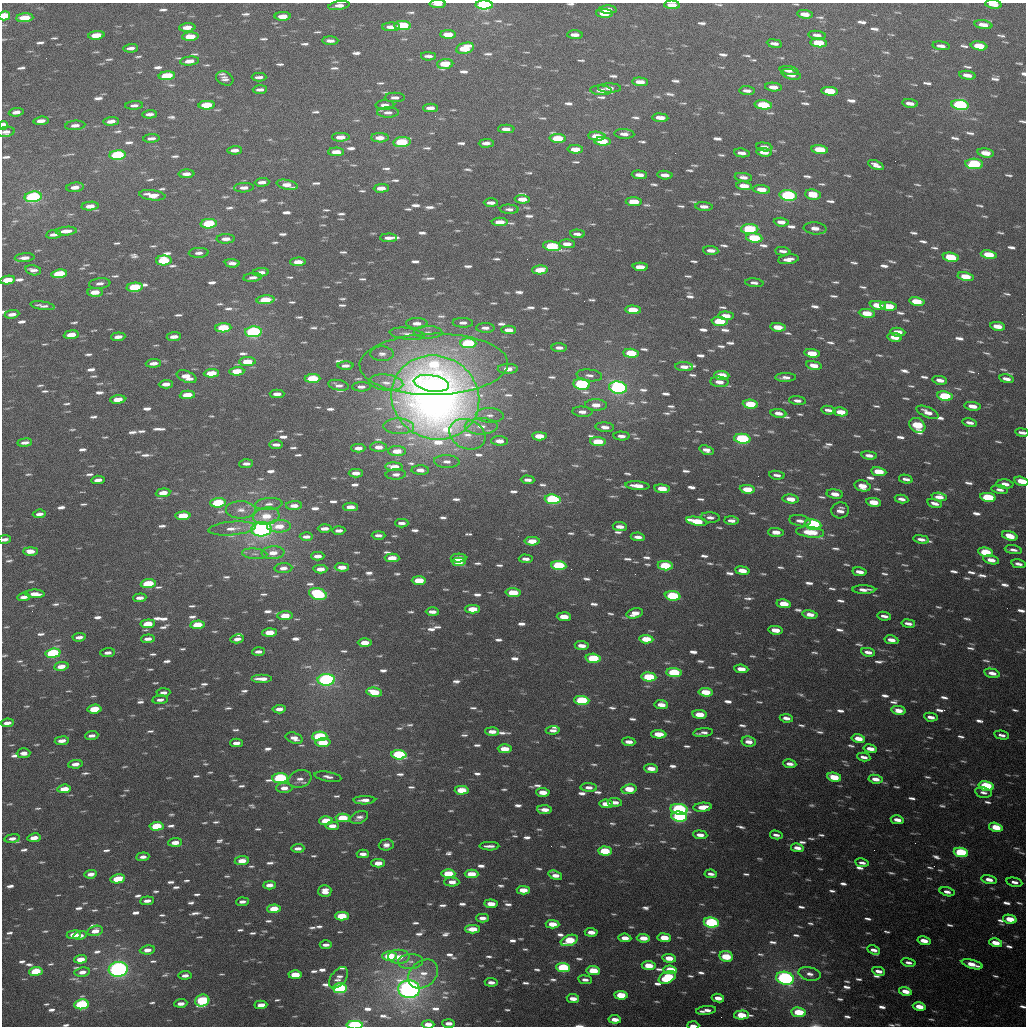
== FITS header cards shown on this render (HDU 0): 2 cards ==
NAXIS1  =                 1024
NAXIS2  =                 1024

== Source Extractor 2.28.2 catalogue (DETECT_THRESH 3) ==
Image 1024 x 1024 px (HDU 0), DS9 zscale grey, 1 PNG px = 1 image px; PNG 1028 x 1028 px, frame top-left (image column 1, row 1024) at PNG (2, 3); each listed source drawn as its Kron ellipse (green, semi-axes under 4 px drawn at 4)
Background 5530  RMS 89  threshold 266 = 3 sigma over >= 5 px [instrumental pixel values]
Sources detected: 1219; of the 1219, the 500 brightest by FLUX_AUTO listed and drawn (719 fainter detections omitted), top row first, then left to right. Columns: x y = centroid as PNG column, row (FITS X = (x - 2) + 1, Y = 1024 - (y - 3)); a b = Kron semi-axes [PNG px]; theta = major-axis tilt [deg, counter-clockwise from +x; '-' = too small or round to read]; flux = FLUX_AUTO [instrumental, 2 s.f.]
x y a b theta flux
438 4 8 3 0 3.6e+04
993 4 8 3 -8 7.9e+04
484 5 8 4 -1 9.3e+05
672 5 8 4 -3 7.4e+04
339 6 11 4 9 4.9e+04
608 10 8 3 -1 7.9e+04
604 13 8 4 -2 1.1e+05
805 14 8 4 -7 7.3e+04
4 16 5 4 - 1.7e+05
283 16 8 4 2 8.3e+04
25 18 8 4 4 1.6e+05
983 25 9 4 -9 6.8e+04
403 26 8 4 -1 3.2e+05
187 27 8 4 4 7.3e+04
391 27 9 4 0 5.2e+04
448 34 8 4 -1 1.1e+05
96 35 8 4 6 1.2e+05
575 35 8 3 -2 4.5e+04
817 35 8 4 -7 3.6e+04
190 37 8 4 3 1.3e+05
330 41 8 3 -2 3.3e+04
774 43 8 3 -9 3.3e+04
819 43 8 4 -7 1.8e+05
941 46 8 4 -8 3.5e+04
979 46 8 4 -9 1.4e+05
131 48 7 3 4 3.3e+04
465 48 9 5 15 1.8e+05
428 56 7 3 -2 3.0e+04
189 61 9 4 5 5.9e+04
445 64 8 5 5 1.6e+05
789 71 10 3 -11 3.0e+04
791 74 10 5 -16 7.1e+04
967 75 8 4 -10 5.3e+04
167 76 8 4 4 3.0e+05
259 77 7 3 1 2.9e+04
225 78 9 6 -29 2.8e+04
640 82 8 4 -4 6.6e+04
773 87 8 4 -6 5.7e+04
609 88 11 4 0 3.3e+04
260 90 7 3 3 2.7e+04
601 90 11 4 -2 5.0e+04
747 91 8 3 -5 3.1e+04
830 91 8 4 -6 1.9e+05
395 97 10 5 0 3.2e+04
910 103 8 3 -8 4.3e+04
134 105 9 4 4 2.7e+04
207 105 8 4 2 2.0e+05
385 105 9 4 1 4.5e+04
763 105 9 4 -6 2.6e+05
960 105 9 5 -9 9.3e+05
430 108 7 3 0 4.5e+04
16 112 7 3 8 4.0e+04
388 112 11 5 0 3.2e+04
149 114 7 4 3 3.2e+04
660 118 8 4 -5 6.4e+04
41 121 7 3 7 4.8e+04
111 121 7 4 5 4.7e+04
3 125 4 4 - 1.1e+05
75 125 10 4 5 4.0e+04
506 129 8 4 -2 4.8e+04
6 132 8 5 7 3.2e+04
624 134 10 5 -3 4.0e+04
597 136 8 4 -4 1.0e+05
341 137 9 4 1 6.9e+04
151 138 8 4 4 3.2e+04
380 138 9 4 -1 6.6e+04
558 138 8 4 -2 1.8e+05
602 141 8 4 -4 1.7e+05
402 142 9 5 7 3.6e+05
486 143 7 3 1 3.7e+04
764 147 8 4 -7 4.3e+04
575 149 8 4 -2 8.1e+04
235 150 7 3 4 4.1e+04
820 150 8 4 -8 1.8e+05
336 152 8 4 -1 7.7e+04
764 152 8 4 -6 6.5e+04
742 153 8 3 -7 3.6e+04
986 153 8 4 -9 9.9e+04
118 155 8 4 4 7.9e+05
974 164 9 5 -4 4.1e+05
876 165 8 4 -23 3.5e+04
186 174 8 4 2 4.6e+04
639 175 7 4 -5 5.0e+04
665 175 8 3 -5 4.8e+04
743 177 8 4 -8 3.6e+04
262 182 7 3 3 3.9e+04
287 185 10 5 -12 7.1e+04
744 186 8 4 -6 8.5e+04
75 187 9 4 7 6.0e+04
244 188 10 4 3 3.9e+04
381 188 7 4 1 6.1e+04
762 189 8 4 -7 8.6e+04
152 195 13 5 -7 7.6e+04
788 195 9 5 -7 6.2e+05
813 195 8 5 -8 1.3e+05
33 197 8 5 8 1.0e+06
522 199 8 4 -2 7.3e+04
634 202 8 4 -4 1.3e+05
491 203 7 3 -1 3.5e+04
90 206 8 4 5 6.4e+04
704 206 9 4 -4 3.9e+04
509 209 9 4 -2 2.7e+04
500 222 8 4 0 7.7e+04
781 222 7 4 -6 4.7e+04
209 224 8 4 4 3.5e+05
815 228 11 6 -6 4.4e+04
750 229 9 5 -1 3.9e+05
66 231 10 4 4 6.2e+04
54 234 7 3 7 3.5e+04
577 234 7 3 -5 2.9e+04
389 238 8 3 -1 3.7e+04
754 238 8 4 -6 3.3e+05
226 239 9 4 1 4.4e+04
567 244 8 4 -3 5.4e+04
552 246 9 5 -9 5.1e+05
711 250 8 3 -5 4.0e+04
783 251 8 3 -4 2.7e+04
199 253 10 5 3 3.2e+04
989 255 8 4 -10 1.6e+05
951 257 8 4 -10 2.8e+05
25 258 10 4 5 4.0e+04
788 259 10 4 8 4.5e+04
164 260 8 5 4 2.7e+05
298 262 7 4 3 7.1e+04
232 263 7 4 -3 3.4e+04
640 267 7 4 -3 9.4e+04
33 270 8 5 -13 3.5e+04
540 270 8 4 2 1.2e+05
261 272 8 4 1 4.0e+04
59 274 8 4 6 3.4e+05
253 277 9 4 7 3.1e+04
966 277 8 4 -11 1.4e+05
8 280 7 4 7 1.4e+05
100 283 11 5 6 2.9e+04
754 283 9 4 -6 2.8e+04
135 287 8 4 5 3.3e+05
95 292 8 4 -2 9.2e+04
265 300 9 4 4 1.9e+05
917 301 8 4 -9 1.7e+05
878 305 8 4 -10 1.3e+05
42 306 12 3 -9 2.7e+04
889 306 8 4 -7 1.6e+05
633 310 8 4 -4 1.4e+05
867 313 8 4 -7 1.2e+05
12 314 7 3 7 4.3e+04
726 316 8 4 -4 8.0e+04
720 321 8 4 -6 2.5e+05
417 323 11 5 0 4.6e+04
463 323 10 5 -2 3.0e+04
997 326 7 4 -9 7.5e+04
778 327 8 4 -7 1.0e+05
223 328 8 4 3 2.9e+05
485 328 9 5 -2 3.1e+04
509 330 7 4 -2 5.9e+04
253 332 8 5 3 1.1e+06
428 332 14 6 0 3.2e+04
898 332 7 4 -6 6.6e+04
407 334 17 6 -7 3.8e+04
71 335 7 4 7 8.4e+04
118 337 7 3 5 3.6e+04
174 337 7 3 5 4.6e+04
895 337 7 4 -8 7.8e+04
468 343 8 5 -1 5.2e+05
559 348 7 4 -2 3.2e+04
631 353 8 4 -4 2.0e+05
812 353 8 4 -7 1.3e+05
382 354 11 7 -2 3.2e+04
247 362 8 4 3 1.6e+05
153 363 7 4 4 4.4e+04
434 364 74 30 1 1.2e+06
814 365 8 4 -10 6.6e+04
345 366 8 4 1 3.4e+04
684 367 9 4 -4 4.8e+04
508 369 10 5 2 6.4e+04
237 371 7 4 2 1.3e+05
211 373 7 4 3 1.5e+05
589 375 13 6 -6 3.3e+04
722 375 7 4 -6 1.5e+05
187 377 10 5 -20 9.6e+04
785 377 10 4 1 3.2e+04
313 378 8 4 2 2.5e+05
1006 379 7 3 -11 3.7e+04
940 380 7 3 -10 4.7e+04
719 382 9 5 -4 5.2e+04
386 383 17 8 -6 6.5e+04
431 383 18 8 -10 2.8e+05
166 384 7 3 3 4.9e+04
582 384 8 5 -8 8.5e+05
338 385 10 5 -12 3.0e+04
361 387 9 4 0 3.2e+04
618 388 9 6 -8 1.4e+06
277 394 7 3 1 4.0e+04
187 395 7 4 3 1.5e+05
945 396 8 4 -7 3.0e+05
435 397 45 41 -28 7.6e+06
118 399 7 4 5 9.4e+04
797 401 8 4 -6 2.6e+04
750 404 8 4 -5 2.0e+05
596 405 11 5 -2 6.3e+04
972 406 8 4 -9 6.5e+04
828 410 7 4 -8 2.9e+04
582 412 10 5 -4 3.9e+04
841 412 7 4 -9 9.5e+04
927 412 12 5 -24 6.2e+04
778 413 8 4 -8 4.7e+04
490 415 14 7 -2 4.7e+04
970 423 7 3 -11 3.3e+04
917 425 8 6 -39 2.7e+05
399 426 15 8 -2 5.5e+04
481 426 16 8 0 8.0e+04
605 427 9 5 -5 4.5e+04
1022 433 7 3 -9 2.9e+04
467 434 19 14 -26 1.3e+05
539 436 7 4 -3 9.8e+04
622 436 8 4 -4 3.4e+04
742 439 8 5 -6 6.3e+05
499 441 8 4 -2 6.0e+04
25 442 7 3 7 3.3e+04
598 442 8 4 -5 1.8e+05
276 445 7 3 0 2.8e+04
379 447 8 4 -2 4.9e+04
358 448 7 3 1 4.2e+04
707 450 8 4 -18 4.5e+04
397 451 9 5 1 9.0e+04
869 455 7 3 -8 3.8e+04
447 461 13 6 -3 4.0e+04
246 464 7 3 3 2.7e+04
394 467 9 4 -4 8.8e+04
420 470 9 4 -2 4.1e+04
879 472 8 4 -9 1.6e+05
356 473 7 3 1 5.0e+04
396 474 10 5 2 3.0e+04
777 475 8 4 -9 2.8e+04
906 479 7 3 -13 2.8e+04
98 480 7 3 5 3.8e+04
528 480 7 3 -3 3.2e+04
1022 481 7 4 -14 1.2e+05
1005 484 8 4 -4 5.0e+04
637 486 12 4 -5 8.2e+04
862 486 8 5 -14 8.2e+04
662 489 7 4 -7 1.0e+05
747 489 7 4 -6 1.4e+05
1000 490 8 4 -10 2.7e+04
163 493 7 4 6 7.7e+04
835 494 8 4 -8 6.0e+04
939 497 7 4 -8 5.3e+04
988 497 8 4 -10 3.6e+05
553 499 8 4 -5 7.8e+05
791 499 8 4 -7 7.8e+04
902 499 7 3 -10 3.2e+04
874 502 7 4 -9 1.1e+05
218 503 8 4 4 4.1e+05
935 503 7 3 -15 3.1e+04
269 504 14 6 4 3.6e+04
294 506 8 4 3 4.8e+04
350 507 7 4 1 6.7e+04
241 510 15 8 -1 5.8e+04
840 510 9 8 - 4.7e+04
39 514 7 3 6 3.5e+04
183 516 7 4 3 2.0e+05
266 516 13 8 7 1.1e+05
710 517 9 5 -5 2.8e+04
732 520 7 4 -1 3.7e+04
697 521 11 4 -11 2.3e+05
800 521 11 5 -9 3.8e+04
402 523 7 3 -1 3.0e+04
813 525 8 5 -9 1.1e+06
279 526 12 6 1 9.0e+04
620 527 7 4 -5 5.0e+04
232 528 24 6 5 7.7e+04
325 528 7 3 2 4.0e+04
262 529 10 7 5 2.1e+06
339 530 6 3 2 3.2e+04
776 532 8 4 -3 6.2e+04
810 532 14 5 -6 1.6e+05
378 535 7 3 0 2.7e+04
1010 536 8 4 -18 1.1e+05
306 537 7 3 1 3.1e+04
638 537 7 3 -6 3.9e+04
5 539 6 3 8 3.3e+04
921 539 8 3 -10 3.4e+04
532 541 7 4 -1 9.5e+04
1013 550 9 4 -9 2.9e+04
30 551 7 4 0 5.5e+04
985 552 8 4 -11 2.6e+05
273 553 11 6 4 6.6e+04
255 554 13 5 -5 2.8e+04
318 556 7 3 1 3.9e+04
392 558 7 4 -1 9.5e+04
458 558 8 4 2 9.9e+04
526 559 7 3 -5 3.1e+04
991 560 8 4 -13 6.1e+04
459 562 7 4 -2 7.0e+04
1018 564 7 3 -12 2.9e+04
559 566 8 4 -4 5.0e+05
665 566 7 4 -7 3.0e+05
342 567 7 4 -1 6.2e+04
283 568 9 5 2 3.8e+04
320 569 7 4 2 5.5e+04
742 571 7 4 -8 8.2e+04
859 572 7 3 -9 4.7e+04
419 580 7 4 -1 1.4e+05
148 584 7 4 5 3.9e+05
864 590 11 4 -1 4.2e+04
513 593 7 4 -3 1.7e+05
35 594 9 4 -2 6.3e+04
318 594 9 5 -17 6.4e+05
673 596 8 4 -6 4.3e+05
24 597 6 3 5 3.5e+04
140 598 7 3 4 3.8e+04
784 604 7 4 -9 1.3e+05
473 609 7 4 -1 1.3e+05
432 612 6 3 -2 3.9e+04
635 613 8 5 14 6.2e+04
810 614 8 4 -10 5.6e+04
285 616 7 4 2 1.1e+05
884 616 7 3 -10 2.9e+04
564 617 7 4 -5 1.0e+05
908 623 7 3 -9 3.4e+04
148 624 7 4 5 1.4e+05
198 625 7 4 4 1.9e+05
775 630 7 4 -8 8.4e+04
270 632 7 4 2 1.2e+05
79 637 7 3 7 3.4e+04
148 639 7 3 5 3.8e+04
237 639 7 4 12 3.0e+04
646 639 7 4 -4 1.4e+05
891 640 7 4 -10 4.6e+04
365 643 7 4 0 8.4e+04
582 646 7 4 -5 5.6e+04
258 652 6 3 3 2.8e+04
868 652 7 3 -10 4.0e+04
53 653 7 4 6 6.8e+05
108 653 7 4 5 3.3e+04
593 658 7 4 -3 3.2e+05
61 666 7 4 8 6.9e+04
741 669 7 4 -7 7.3e+04
674 672 7 4 -5 3.6e+05
992 673 8 4 -13 4.7e+04
649 677 7 4 -4 3.4e+05
262 679 10 3 0 5.3e+04
326 680 9 6 2 1.7e+06
374 692 8 4 -8 1.7e+05
706 692 7 4 -5 1.3e+05
163 693 7 3 4 3.0e+04
160 700 7 4 6 3.0e+04
582 700 7 4 -4 4.0e+05
661 705 7 4 -7 6.3e+04
94 709 7 4 6 1.9e+05
279 709 7 3 4 4.0e+04
898 710 7 4 -11 5.3e+04
699 714 7 4 -7 1.2e+05
931 717 7 3 -10 3.9e+04
786 718 6 3 -8 4.1e+04
7 723 6 3 9 4.0e+04
553 730 7 4 6 3.1e+04
492 731 7 3 -2 5.4e+04
703 733 10 3 6 2.8e+04
659 734 8 4 -3 1.2e+05
1002 735 7 4 -12 2.9e+04
92 736 7 3 7 2.8e+04
320 736 7 4 2 5.5e+05
294 738 9 5 -16 4.7e+04
858 739 7 4 -10 7.4e+04
62 741 7 4 7 5.1e+04
323 742 7 4 1 2.0e+05
629 742 7 4 -5 4.4e+04
749 742 7 5 -12 4.9e+04
236 743 6 3 2 4.3e+04
505 749 7 4 -2 1.0e+05
870 749 7 3 -10 6.0e+04
24 753 7 5 2 3.6e+04
399 755 7 5 -2 8.6e+05
864 757 6 3 -11 3.4e+04
75 764 7 4 6 5.0e+04
790 764 6 3 -9 3.7e+04
651 768 7 4 -6 7.0e+04
328 777 13 5 -9 3.0e+04
834 777 7 4 -11 1.5e+05
280 778 8 5 2 7.5e+05
300 779 12 8 18 3.7e+04
876 779 7 4 -9 5.7e+04
986 786 7 4 -11 5.3e+05
589 787 8 4 -3 3.8e+04
284 788 8 5 0 4.4e+04
64 789 7 4 5 1.2e+05
629 789 7 5 9 1.5e+05
462 790 7 4 1 1.5e+05
543 792 7 4 -3 7.8e+04
983 792 8 5 -11 2.9e+04
364 800 11 4 2 4.3e+04
615 802 7 4 -4 4.3e+04
606 804 7 4 -5 8.1e+04
703 807 9 4 5 8.7e+04
679 809 8 5 -9 8.9e+05
544 810 7 4 -4 5.9e+04
359 817 9 6 23 2.7e+04
679 817 8 5 -7 7.8e+05
343 818 7 4 1 2.1e+05
897 820 6 3 -10 5.2e+04
326 821 7 4 2 1.5e+05
156 826 7 4 5 2.4e+05
332 826 7 4 -2 5.5e+04
996 827 7 4 -14 1.4e+05
700 835 7 4 -5 4.9e+04
776 835 6 3 -13 2.6e+04
12 838 8 4 8 3.5e+04
34 838 7 4 9 7.0e+04
175 842 7 4 5 6.5e+04
386 845 7 5 4 3.0e+04
489 846 10 3 0 3.2e+04
298 848 6 3 3 3.5e+04
797 848 6 4 -9 4.8e+04
605 851 7 4 -3 2.5e+05
961 852 7 4 -11 5.8e+05
363 854 6 3 -1 3.9e+04
143 857 6 4 5 3.2e+04
242 861 7 4 6 8.4e+04
378 863 6 4 1 7.8e+04
862 863 7 3 -9 2.8e+04
91 874 6 3 5 4.4e+04
448 874 7 4 -1 1.8e+05
471 874 7 4 -1 1.2e+05
711 874 6 3 -8 2.9e+04
555 875 7 4 -19 5.3e+04
118 879 7 4 10 2.1e+05
989 880 8 4 -13 5.3e+04
452 882 7 4 -1 5.5e+04
1014 882 8 4 -12 3.4e+04
269 885 6 3 3 5.0e+04
523 890 7 4 -2 1.0e+05
325 891 6 6 - 6.2e+04
947 892 7 4 -14 3.4e+04
147 901 7 4 6 3.7e+04
242 902 6 3 4 2.9e+04
491 904 6 4 -4 7.9e+04
274 909 7 4 3 1.6e+05
342 916 7 4 0 2.2e+05
482 918 6 3 -2 4.2e+04
1010 919 7 4 -13 1.3e+05
711 922 7 5 -8 7.9e+05
552 924 7 4 -3 1.1e+05
473 929 7 4 -2 1.2e+05
95 931 8 5 15 6.1e+04
591 932 6 3 -3 6.0e+04
74 935 7 4 7 8.3e+04
80 935 6 4 15 4.1e+04
625 938 6 4 -5 6.2e+04
643 938 7 4 -6 9.2e+04
664 938 7 4 -7 1.3e+05
569 940 9 5 20 2.7e+05
924 941 7 4 -13 7.7e+04
996 943 7 4 -13 8.8e+04
326 945 6 3 3 3.0e+04
147 950 7 4 6 5.4e+04
874 950 7 4 -24 3.8e+04
389 956 7 4 -1 2.4e+05
726 956 7 5 -10 2.5e+05
399 957 10 7 1 8.1e+04
669 958 7 4 -6 8.6e+04
81 959 6 4 5 9.0e+04
411 961 12 7 4 4.1e+04
908 962 7 4 -10 2.8e+04
972 964 11 3 -16 9.2e+04
649 965 7 4 -7 1.2e+05
563 968 7 4 -4 4.8e+05
118 969 9 7 7 1.7e+06
670 970 7 4 -7 2.0e+05
36 971 7 4 8 2.6e+05
593 971 7 4 -6 1.8e+05
879 971 6 3 -10 4.5e+04
82 972 8 4 8 4.7e+04
423 974 16 12 42 1.0e+05
810 974 11 6 -12 4.2e+04
185 975 6 4 6 3.8e+04
295 975 7 4 1 1.5e+05
667 977 9 5 24 3.9e+05
339 978 12 7 51 3.5e+04
785 978 9 6 -11 2.2e+06
585 980 7 4 -8 2.7e+04
491 982 6 3 -5 3.5e+04
340 988 7 5 1 6.9e+05
409 989 11 9 -5 2.8e+06
905 991 6 4 -14 7.7e+04
621 995 7 4 -5 2.1e+05
573 998 6 4 -6 6.2e+04
718 998 6 3 -8 5.9e+04
202 1001 7 6 - 6.3e+05
181 1003 6 4 4 4.8e+04
81 1004 7 5 8 6.4e+05
261 1005 6 4 4 6.9e+04
919 1007 6 4 -12 9.4e+04
706 1010 10 3 7 4.2e+04
799 1012 7 4 -5 1.8e+05
741 1015 7 4 2 1.6e+05
615 1019 6 4 -7 6.7e+04
449 1023 6 3 -1 4.3e+04
428 1024 6 3 -1 5.9e+04
355 1025 8 4 1 9.1e+05
693 1025 6 2 -2 3.9e+04
At the frame edge (FLAGS 8, measured only in part): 13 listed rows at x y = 438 4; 993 4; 484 5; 672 5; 339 6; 4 16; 3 125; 1022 433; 1022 481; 5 539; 428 1024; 355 1025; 693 1025
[719 fainter detections neither listed nor drawn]

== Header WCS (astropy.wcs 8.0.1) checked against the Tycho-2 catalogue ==
Header WCS as astropy/WCSLIB reads it (applying the file's SIP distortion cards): RA---TAN-SIP/DEC--TAN-SIP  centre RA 14:44:12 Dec +82:47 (221.05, +82.79 deg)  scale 8.67 arcsec/px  FOV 148.0' x 148.0'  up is +177 deg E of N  parity flipped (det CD > 0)
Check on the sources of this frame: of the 60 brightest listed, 57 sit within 13.0 arcsec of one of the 180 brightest Tycho-2 stars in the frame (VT <= 11.56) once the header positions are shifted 1.29 arcsec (1.15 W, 0.59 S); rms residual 4.79 arcsec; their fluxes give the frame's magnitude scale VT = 24.04 - 2.5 log10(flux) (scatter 0.14 mag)
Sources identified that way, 289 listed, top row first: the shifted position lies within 13.0 arcsec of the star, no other Tycho-2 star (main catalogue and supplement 1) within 26.0 arcsec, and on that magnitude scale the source's flux lands within +1.5 / -3 mag of the star's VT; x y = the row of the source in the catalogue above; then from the Tycho-2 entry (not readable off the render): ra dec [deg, ICRS J2000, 3 dp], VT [Tycho-2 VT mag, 2 dp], TYC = Tycho-2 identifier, HIP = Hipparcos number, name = IAU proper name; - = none
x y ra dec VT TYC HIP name
993 4 213.666 +81.435 11.57 4565-661-1 - -
484 5 221.921 +81.562 9.02 4565-810-1 - -
672 5 218.853 +81.536 11.17 4565-717-1 - -
339 6 224.304 +81.567 11.83 4565-385-1 - -
608 10 219.899 +81.559 11.31 4565-1044-1 - -
604 13 219.946 +81.569 11.38 4565-455-1 - -
805 14 216.674 +81.525 11.39 4565-1329-1 - -
4 16 229.821 +81.546 10.09 4566-1181-1 - -
283 16 225.238 +81.591 11.38 4565-309-1 - -
25 18 229.470 +81.555 10.65 4566-1382-1 - -
983 25 213.770 +81.487 11.42 4565-784-1 - -
403 26 223.260 +81.616 9.77 4565-771-1 72818 -
187 27 226.817 +81.609 11.35 4566-1623-1 - -
391 27 223.453 +81.619 11.88 4565-700-1 - -
448 34 222.508 +81.636 11.53 4565-591-1 - -
96 35 228.321 +81.613 10.96 4566-1145-1 - -
190 37 226.776 +81.631 10.91 4566-1253-1 - -
819 43 216.391 +81.589 10.34 4565-1470-1 - -
979 46 213.785 +81.539 11.10 4565-427-1 - -
465 48 222.226 +81.669 10.84 4565-1438-1 - -
428 56 222.829 +81.688 12.42 4565-560-1 - -
445 64 222.544 +81.706 10.94 4565-1326-1 - -
789 71 216.831 +81.664 12.47 4565-1155-1 - -
791 74 216.777 +81.673 12.23 4565-673-1 - -
967 75 213.884 +81.613 11.98 4565-617-1 - -
167 76 227.196 +81.722 10.40 4566-1304-1 - -
259 77 225.661 +81.736 12.65 4565-895-1 - -
640 82 219.270 +81.727 11.55 4565-292-1 - -
773 87 217.045 +81.708 11.60 4565-648-1 - -
260 90 225.650 +81.766 12.56 4565-759-1 - -
601 90 219.920 +81.754 11.70 4565-421-1 - -
747 91 217.477 +81.724 12.69 4565-1295-1 - -
830 91 216.104 +81.702 11.24 4565-1319-1 - -
910 103 214.747 +81.703 12.42 4565-1422-1 - -
207 105 226.560 +81.798 10.33 4565-931-1 - -
385 105 223.549 +81.808 12.23 4565-1085-1 - -
763 105 217.181 +81.754 9.94 4565-794-1 - -
960 105 213.917 +81.687 9.02 4565-1312-1 - -
430 108 222.777 +81.813 12.05 4565-418-1 - -
660 118 218.884 +81.809 11.62 4565-645-1 - -
111 121 228.188 +81.823 11.95 4566-1143-1 - -
75 125 228.800 +81.825 12.45 4566-1343-1 - -
506 129 221.485 +81.859 11.89 4565-1090-1 - -
624 134 219.472 +81.855 12.29 4565-332-1 - -
597 136 219.939 +81.864 11.02 4565-919-1 - -
341 137 224.302 +81.885 11.88 4565-1183-1 - -
380 138 223.632 +81.886 11.58 4565-1123-1 - -
558 138 220.597 +81.876 10.84 4565-1096-1 - -
602 141 219.833 +81.876 10.67 4565-567-1 - -
402 142 223.257 +81.896 9.76 4565-1175-1 72817 -
486 143 221.817 +81.895 12.27 4565-1501-1 - -
764 147 217.081 +81.854 11.99 4565-1531-1 - -
575 149 220.287 +81.900 11.46 4565-1513-1 - -
820 150 216.137 +81.844 10.49 4565-652-1 - -
336 152 224.380 +81.920 11.63 4565-1239-1 - -
986 153 213.357 +81.790 11.42 4565-884-1 - -
118 155 228.121 +81.905 9.84 4566-1729-1 - -
974 164 213.508 +81.821 9.80 4565-377-1 - -
186 174 226.963 +81.960 12.18 4566-1283-1 - -
639 175 219.160 +81.950 11.94 4565-690-1 - -
743 177 217.374 +81.933 11.97 4565-1503-1 - -
262 182 225.670 +81.989 12.45 4565-746-1 - -
287 185 225.245 +81.997 11.88 4565-657-1 - -
744 186 217.345 +81.953 11.46 4565-1034-1 - -
75 187 228.899 +81.974 11.94 4566-1771-1 - -
244 188 225.984 +82.000 12.27 4565-878-1 - -
381 188 223.607 +82.008 11.71 4565-288-1 - -
762 189 217.042 +81.957 11.51 4565-273-1 - -
152 195 227.565 +82.008 12.10 4566-1131-1 - -
788 195 216.572 +81.963 9.04 4565-436-1 - -
33 197 229.632 +81.987 8.83 4566-1358-1 74909 -
522 199 221.152 +82.027 11.92 4565-291-1 - -
90 206 228.664 +82.022 11.69 4566-1128-1 - -
509 209 221.377 +82.052 12.13 4565-481-1 - -
500 222 221.531 +82.084 11.63 4565-488-1 - -
209 224 226.621 +82.083 9.79 4565-285-1 - -
750 229 217.167 +82.054 9.85 4565-1032-1 - -
754 238 217.073 +82.075 10.04 4565-510-1 - -
226 239 226.340 +82.121 12.00 4565-433-1 - -
567 244 220.331 +82.128 11.98 4565-392-1 - -
552 246 220.595 +82.136 9.79 4565-306-1 - -
989 255 212.987 +82.030 10.94 4564-1059-1 - -
951 257 213.627 +82.053 10.47 4565-925-1 - -
164 260 227.450 +82.166 10.53 4566-1115-1 - -
298 262 225.074 +82.183 11.67 4565-1140-1 - -
232 263 226.241 +82.182 12.55 4565-686-1 - -
640 267 219.015 +82.171 11.54 4565-322-1 - -
540 270 220.784 +82.195 11.20 4565-314-1 - -
59 274 229.311 +82.178 10.41 4566-972-1 - -
966 277 213.309 +82.092 10.90 4564-1057-1 - -
8 280 230.227 +82.180 11.01 4566-1306-1 - -
754 283 216.980 +82.182 12.36 4565-363-1 - -
135 287 227.996 +82.225 10.14 4566-1794-1 - -
95 292 228.709 +82.229 11.53 4566-1095-1 - -
265 300 225.673 +82.273 10.85 4565-516-1 - -
917 301 214.084 +82.171 11.10 4565-937-1 - -
878 305 214.756 +82.195 11.55 4565-417-1 - -
889 306 214.553 +82.194 11.14 4565-656-1 - -
633 310 219.080 +82.276 10.77 4565-1080-1 - -
867 313 214.922 +82.218 10.97 4565-454-1 - -
12 314 230.220 +82.263 11.90 4566-1028-1 - -
726 316 217.412 +82.269 11.83 4565-674-1 - -
417 323 222.955 +82.333 12.45 4565-841-1 - -
997 326 212.598 +82.196 11.60 4564-395-1 - -
778 327 216.464 +82.281 11.08 4565-367-1 - -
223 328 226.452 +82.336 10.18 4565-490-1 - -
509 330 221.292 +82.342 11.73 4565-1168-1 - -
253 332 225.911 +82.349 8.87 4565-373-1 73680 -
898 332 214.329 +82.251 11.89 4565-1128-1 - -
71 335 229.198 +82.327 11.89 4566-1006-1 - -
174 337 227.350 +82.350 12.56 4566-1204-1 - -
468 343 222.016 +82.378 9.79 4565-718-1 - -
631 353 219.051 +82.380 10.68 4565-545-1 - -
812 353 215.793 +82.333 11.45 4565-1455-1 - -
247 362 226.038 +82.420 11.70 4565-541-1 - -
153 363 227.755 +82.412 12.01 4566-1196-1 - -
814 365 215.729 +82.362 11.64 4565-747-1 - -
684 367 218.067 +82.401 12.34 4565-281-1 - -
237 371 226.243 +82.442 11.38 4565-1418-1 - -
211 373 226.707 +82.444 11.20 4566-1245-1 - -
722 375 217.368 +82.413 10.78 4565-498-1 - -
187 377 227.178 +82.447 12.09 4566-1157-1 - -
313 378 224.858 +82.465 10.23 4565-967-1 - -
582 384 219.912 +82.463 9.36 4565-535-1 - -
618 388 219.236 +82.466 8.42 4565-559-1 - -
187 395 227.172 +82.493 11.16 4566-1281-1 - -
945 396 213.290 +82.384 10.02 4564-841-1 - -
435 397 222.585 +82.512 5.71 4634-2068-1 72573 -
118 399 228.456 +82.492 11.45 4566-1100-1 - -
750 404 216.784 +82.474 10.42 4565-451-1 - -
596 405 219.620 +82.511 12.39 4634-1800-1 - -
828 410 215.351 +82.463 13.17 4565-391-1 - -
841 412 215.120 +82.463 12.00 4565-1007-1 - -
927 412 213.537 +82.431 12.48 4565-1444-1 - -
778 413 216.251 +82.487 12.31 4565-705-1 - -
917 425 213.698 +82.464 10.41 4565-847-1 - -
605 427 219.423 +82.563 12.44 4634-1485-1 - -
742 439 216.860 +82.558 9.34 4634-1956-1 - -
598 442 219.534 +82.599 10.63 4634-1590-1 - -
379 447 223.642 +82.632 12.23 4634-1758-1 - -
358 448 224.021 +82.634 12.65 4634-1767-1 - -
707 450 217.501 +82.595 12.87 4634-1742-1 - -
397 451 223.294 +82.641 11.79 4634-1857-1 - -
394 467 223.342 +82.679 11.55 4634-1696-1 - -
879 472 214.250 +82.591 10.67 4634-1549-1 - -
1022 481 211.599 +82.549 11.48 4634-1406-1 - -
862 486 214.513 +82.630 11.64 4634-1741-1 - -
662 489 218.256 +82.699 11.45 4634-1908-1 - -
747 489 216.649 +82.678 11.16 4634-1870-1 - -
835 494 214.999 +82.661 12.38 4634-1890-1 - -
988 497 212.163 +82.604 10.53 4634-1887-1 - -
553 499 220.313 +82.745 9.44 4634-1401-1 - -
791 499 215.813 +82.688 11.69 4634-1842-1 - -
902 499 213.742 +82.647 12.22 4634-1853-1 - -
874 502 214.252 +82.666 11.44 4634-1327-1 - -
218 503 226.708 +82.756 10.04 4634-1655-1 73955 -
294 506 225.258 +82.770 12.00 4634-1687-1 - -
350 507 224.177 +82.776 11.81 4634-1685-1 - -
183 516 227.390 +82.783 10.78 4634-1707-1 - -
697 521 217.521 +82.769 11.78 4634-1227-1 - -
813 525 215.321 +82.741 9.08 4634-1824-1 70155 -
279 526 225.556 +82.819 11.85 4634-1076-1 - -
620 527 218.996 +82.799 11.81 4634-1702-1 - -
262 529 225.894 +82.825 7.79 4634-1565-1 73671 -
776 532 216.003 +82.772 12.59 4634-1922-1 - -
306 537 225.035 +82.846 12.23 4634-1818-1 - -
638 537 218.632 +82.820 12.59 4634-1387-1 - -
532 541 220.661 +82.848 11.58 4634-1606-1 - -
985 552 211.991 +82.735 10.83 4634-1574-1 - -
392 558 223.374 +82.899 11.41 4634-1654-1 - -
458 558 222.082 +82.896 11.56 4634-1447-1 - -
991 560 211.857 +82.750 11.90 4634-1940-1 - -
559 566 220.118 +82.903 9.91 4634-1546-1 71736 -
665 566 218.050 +82.882 10.28 4634-1743-1 - -
342 567 224.355 +82.921 11.93 4634-1544-1 - -
283 568 225.496 +82.920 12.30 4634-1022-1 - -
742 571 216.552 +82.874 11.78 4634-1636-1 - -
859 572 214.299 +82.836 11.84 4634-1884-1 - -
419 580 222.842 +82.952 10.98 4634-1595-1 - -
148 584 228.153 +82.940 10.95 4634-1142-1 - -
513 593 220.979 +82.975 10.99 4634-1745-1 - -
35 594 230.402 +82.938 12.08 4634-208-1 - -
673 596 217.849 +82.953 9.90 4634-1717-1 - -
473 609 221.769 +83.018 11.57 4634-1123-1 - -
810 614 215.121 +82.957 11.90 4634-1460-1 - -
285 616 225.497 +83.035 11.14 4634-1913-1 - -
564 617 219.950 +83.025 12.43 4634-1564-1 - -
148 624 228.244 +83.035 11.97 4634-1091-1 74466 -
198 625 227.237 +83.047 11.07 4634-1924-1 - -
775 630 215.751 +83.006 12.20 4634-1272-1 - -
270 632 225.811 +83.074 11.87 4634-1569-1 - -
79 637 229.608 +83.054 12.40 4634-1471-1 - -
646 639 218.285 +83.063 11.23 4634-990-1 - -
891 640 213.458 +82.985 12.84 4634-1691-1 - -
365 643 223.910 +83.103 11.43 4634-1268-1 - -
582 646 219.561 +83.092 11.84 4634-1855-1 - -
53 653 230.163 +83.085 9.57 4634-463-1 - -
593 658 219.306 +83.120 10.16 4634-1307-1 - -
61 666 230.026 +83.119 11.56 4634-846-1 - -
992 673 211.374 +83.016 12.58 4634-1909-1 - -
649 677 218.160 +83.154 10.27 4634-1061-1 - -
326 680 224.694 +83.191 8.53 4634-1776-1 - -
374 692 223.718 +83.222 10.99 4634-1907-1 - -
706 692 216.983 +83.175 11.19 4634-1136-1 - -
160 700 228.093 +83.221 12.18 4634-1784-1 - -
582 700 219.474 +83.224 9.92 4634-1461-1 - -
898 710 213.062 +83.149 12.70 4634-995-1 - -
699 714 217.052 +83.231 11.34 4634-1185-1 - -
7 723 231.248 +83.239 12.29 4634-785-1 - -
492 731 221.276 +83.311 12.30 4634-1048-1 - -
659 734 217.846 +83.289 11.35 4634-1009-1 - -
92 736 229.560 +83.293 12.61 4634-20-1 - -
320 736 224.853 +83.328 9.62 4634-1225-1 - -
294 738 225.394 +83.329 12.08 4634-1396-1 - -
62 741 230.181 +83.297 12.28 4634-534-1 - -
323 742 224.786 +83.343 10.79 4634-1373-1 - -
505 749 221.001 +83.351 11.44 4634-1523-1 - -
399 755 223.202 +83.373 9.71 4634-937-1 - -
75 764 229.954 +83.357 12.44 4634-572-1 - -
651 768 217.926 +83.373 12.15 4634-1080-1 - -
834 777 214.123 +83.335 11.00 4634-1772-1 - -
280 778 225.703 +83.426 9.25 4634-985-1 - -
876 779 213.270 +83.322 11.98 4634-1040-1 - -
986 786 211.003 +83.285 9.93 4634-1294-1 - -
64 789 230.240 +83.414 11.52 4634-832-1 - -
629 789 218.343 +83.427 11.77 4634-1806-1 - -
462 790 221.868 +83.455 10.85 4634-1452-1 - -
543 792 220.152 +83.451 11.78 4634-1478-1 - -
606 804 218.798 +83.468 12.16 4634-1168-1 - -
679 809 217.253 +83.462 9.10 4634-1474-1 - -
544 810 220.087 +83.492 11.89 4634-1898-1 - -
679 817 217.229 +83.481 9.32 4634-1682-1 - -
343 818 224.390 +83.525 10.78 4634-1928-1 - -
326 821 224.748 +83.531 11.08 4634-1070-1 - -
156 826 228.371 +83.524 10.47 4634-405-1 - -
996 827 210.615 +83.377 11.52 4634-1719-1 - -
34 838 231.001 +83.522 12.23 4634-669-1 - -
175 842 228.002 +83.567 12.37 4634-26-1 - -
797 848 214.650 +83.517 12.10 4634-1554-1 - -
605 851 218.735 +83.581 10.58 4634-1888-1 - -
961 852 211.215 +83.454 9.90 4634-984-1 - -
242 861 226.583 +83.620 11.86 4634-960-1 - -
378 863 223.629 +83.634 11.63 4634-1835-1 - -
91 874 229.877 +83.624 12.11 4634-280-1 - -
448 874 222.097 +83.657 10.77 4634-1409-1 - -
471 874 221.592 +83.656 11.35 4634-1196-1 - -
118 879 229.309 +83.643 11.27 4634-725-1 - -
269 885 226.010 +83.683 12.06 4634-1778-1 - -
523 890 220.444 +83.689 11.38 4634-1813-1 - -
147 901 228.705 +83.701 12.46 4634-172-1 - -
491 904 221.142 +83.726 11.86 4634-1222-1 - -
274 909 225.927 +83.740 10.92 4634-922-1 - -
342 916 224.437 +83.762 11.14 4634-954-1 - -
482 918 221.311 +83.761 12.21 4634-1035-1 - -
1010 919 209.877 +83.584 11.67 4633-661-1 - -
711 922 216.263 +83.725 9.31 4634-930-1 70485 -
552 924 219.755 +83.766 11.61 4634-963-1 - -
473 929 221.518 +83.789 11.52 4634-1148-1 - -
74 935 230.390 +83.765 11.66 4634-345-1 - -
625 938 218.127 +83.785 12.51 4634-971-1 - -
664 938 217.253 +83.774 11.90 4634-1081-1 - -
569 940 219.344 +83.802 10.60 4634-1896-1 - -
924 941 211.593 +83.681 12.18 4634-1481-1 - -
147 950 228.793 +83.820 12.52 4634-396-1 - -
389 956 223.372 +83.858 10.70 4634-916-1 - -
726 956 215.837 +83.801 11.11 4634-1797-1 - -
669 958 217.100 +83.823 11.98 4634-1436-1 - -
81 959 230.302 +83.826 12.14 4634-56-1 - -
649 965 217.535 +83.846 12.25 4634-1104-1 - -
563 968 219.445 +83.869 9.95 4634-1363-1 - -
118 969 229.490 +83.859 7.80 4634-84-1 74866 -
670 970 217.039 +83.850 11.19 4634-1199-1 - -
36 971 231.334 +83.842 10.41 4634-188-1 75499 -
593 971 218.765 +83.871 11.52 4634-1465-1 - -
82 972 230.296 +83.857 12.02 4634-727-1 - -
295 975 225.504 +83.900 11.43 4634-124-1 - -
340 988 224.493 +83.936 9.40 4634-989-1 - -
409 989 222.919 +83.937 7.10 4634-1355-1 72687 -
905 991 211.762 +83.809 11.80 4634-973-1 - -
621 995 218.088 +83.923 11.32 4634-1186-1 - -
573 998 219.175 +83.942 12.58 4634-1041-1 - -
202 1001 227.642 +83.951 9.78 4634-373-1 - -
81 1004 230.401 +83.934 9.52 4634-491-1 - -
261 1005 226.310 +83.970 11.67 4634-680-1 - -
919 1007 211.382 +83.839 11.75 4634-949-1 - -
799 1012 214.038 +83.908 11.25 4634-1879-1 - -
741 1015 215.306 +83.935 11.36 4634-983-1 - -
615 1019 218.176 +83.983 12.62 4634-1375-1 - -
355 1025 224.164 +84.027 8.35 4634-1442-1 73119 -